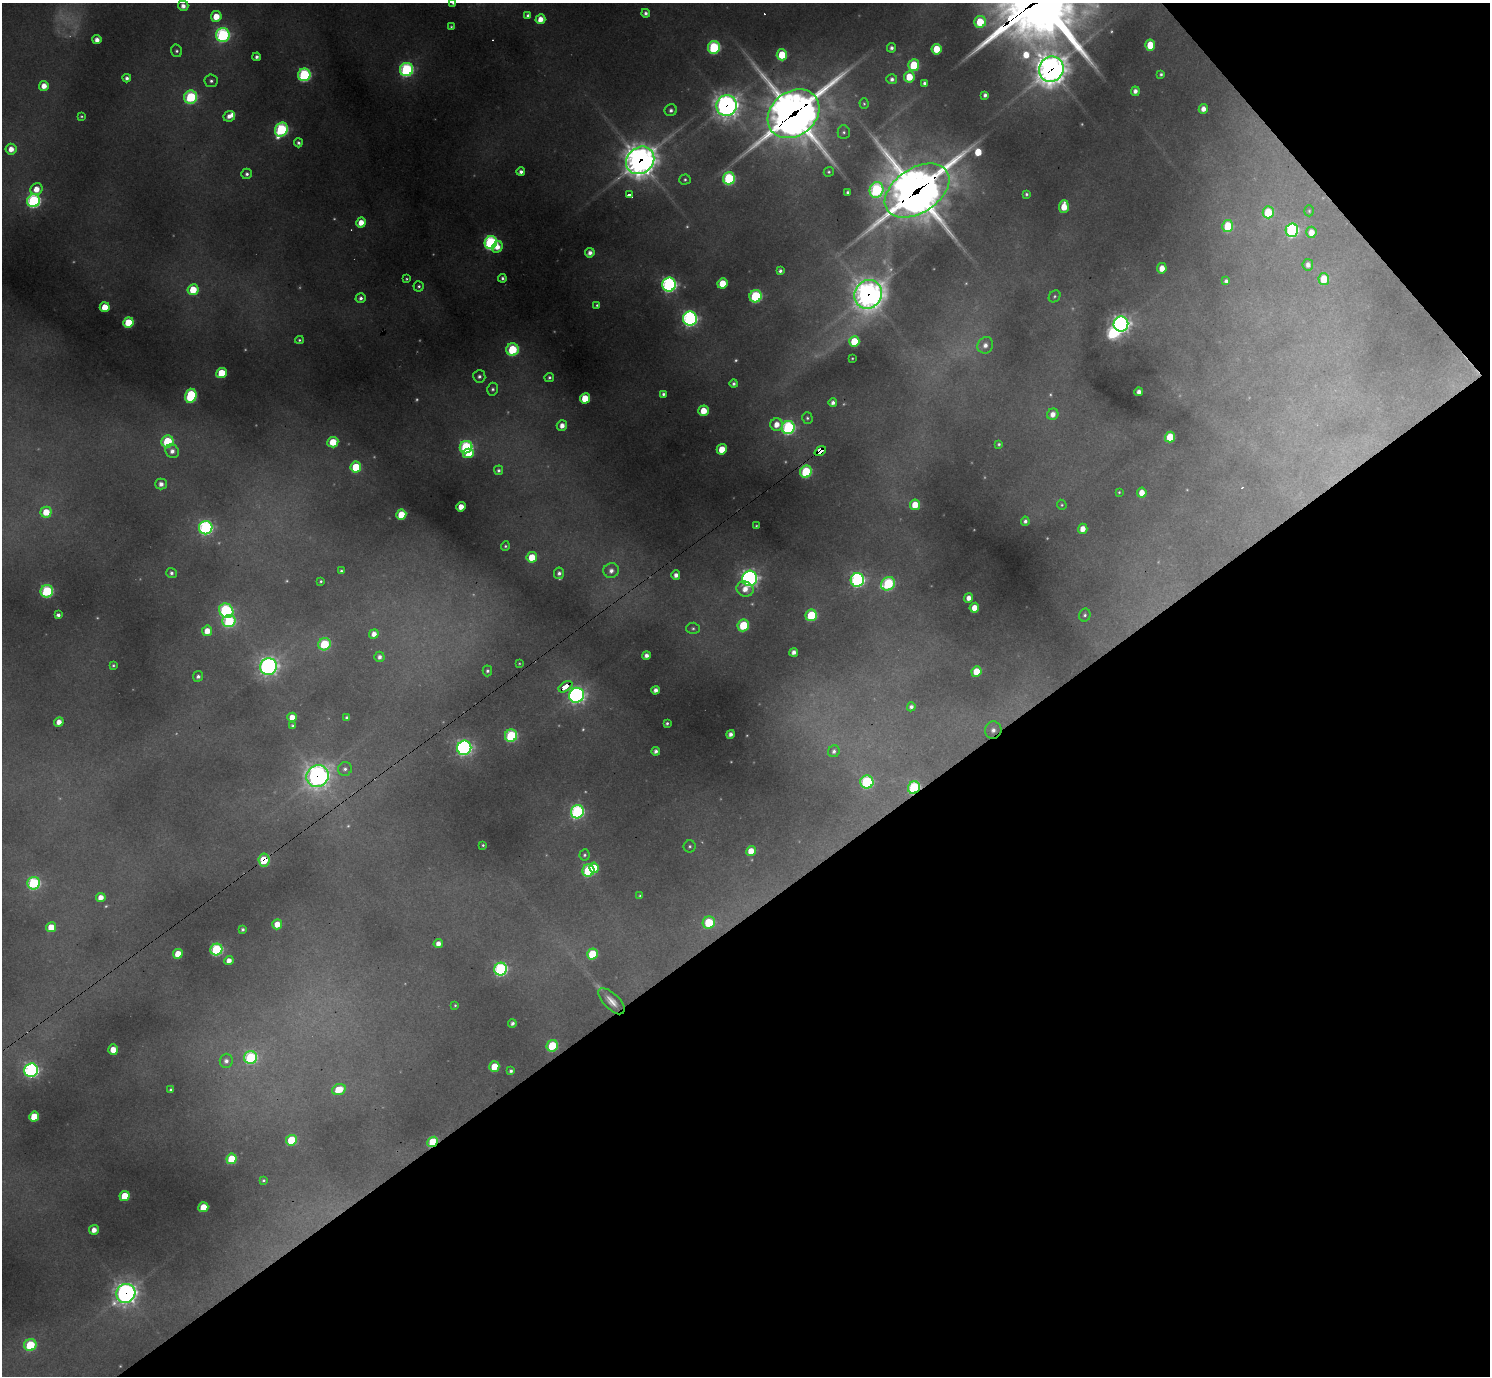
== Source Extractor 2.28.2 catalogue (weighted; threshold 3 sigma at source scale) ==
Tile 12 of 4 x 4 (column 4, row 3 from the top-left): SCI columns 4463-5950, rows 1670-3043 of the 5951 x 5947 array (HDU 1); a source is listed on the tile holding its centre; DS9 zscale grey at full resolution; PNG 1492 x 1378 px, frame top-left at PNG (2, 3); each listed source drawn as its Kron ellipse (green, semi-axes under 4 px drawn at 4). Shown black and unused: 37% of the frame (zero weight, under 2 of 3 exposures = <1% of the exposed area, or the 3 px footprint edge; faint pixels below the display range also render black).
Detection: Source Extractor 2.28.2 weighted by HDU 2 'WHT'; one run over the whole footprint, this tile lists its part. Background 0.385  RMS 0.013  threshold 0.0569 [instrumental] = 3 sigma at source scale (4.5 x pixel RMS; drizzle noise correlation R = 1.50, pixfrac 1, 0.05/0.05 arcsec/px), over >= 5 px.
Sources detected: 273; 40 too faint to see at this stretch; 1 inside a brighter object's white glare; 4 cosmic-ray / hot-pixel residue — neither listed nor drawn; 2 inside a brighter listed object's ellipse — not listed separately; the other 226 listed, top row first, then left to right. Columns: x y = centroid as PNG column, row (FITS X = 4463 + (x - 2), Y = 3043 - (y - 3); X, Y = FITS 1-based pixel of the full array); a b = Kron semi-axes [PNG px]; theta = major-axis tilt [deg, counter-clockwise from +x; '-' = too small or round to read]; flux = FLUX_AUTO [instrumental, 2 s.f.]
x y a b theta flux
453 3 3 3 - 2.4
183 6 5 5 - 11
646 13 4 4 - 5.4
216 16 5 5 - 34
528 16 4 4 - 5.1
540 19 5 5 - 19
980 22 6 6 - 63
451 27 3 3 - 2
223 35 7 6 - 360
97 40 4 4 - 12
1150 45 5 5 - 43
714 47 6 6 - 210
891 48 5 4 - 5.9
937 49 5 5 - 47
176 51 6 5 - 4.1
782 55 5 5 - 62
257 57 4 4 - 6
914 65 6 5 - 97
1051 69 13 12 - 2500
407 70 7 6 - 320
1161 74 4 4 - 3.4
304 75 6 6 - 290
909 77 5 5 - 40
127 78 4 4 - 5.9
892 79 5 5 - 5.9
211 81 6 6 - 5
924 83 4 4 - 4.6
44 86 5 5 - 19
1135 91 5 4 - 8.3
985 95 4 4 - 5.1
191 97 7 6 - 180
864 104 5 4 - 2.3
727 106 10 10 - 1400
1203 109 5 4 - 12
671 110 6 5 - 5.5
793 114 28 22 39 6600
81 116 4 4 - 2
229 116 6 5 - 11
281 129 7 6 - 290
844 132 7 6 - 4
298 143 4 4 - 4.6
11 149 5 5 - 18
640 160 15 13 40 2600
521 172 4 4 - 7.2
829 172 5 5 - 2.9
247 174 5 5 - 4.9
729 178 6 6 - 190
685 179 5 5 - 3.2
36 189 6 5 - 23
876 190 8 7 - 250
917 191 36 22 33 7400
848 192 4 3 - 3.7
1026 194 4 3 - 3.1
630 195 4 3 - 69
34 201 6 6 - 340
1064 207 6 5 - 31
1309 211 5 4 - 2.2
1268 212 6 5 - 72
361 223 5 5 - 23
1228 226 6 5 - 71
1292 230 7 6 - 290
1311 232 5 5 - 20
491 243 6 6 - 390
497 247 6 5 - 17
590 253 5 4 - 9.7
1308 265 6 5 - 8.7
1162 268 5 4 - 21
780 271 4 4 - 5.1
502 278 4 3 - 3.8
407 279 3 3 - 2.2
1324 279 6 5 - 47
1226 281 4 4 - 4.5
722 283 5 5 - 45
669 285 7 7 - 460
419 286 5 5 - 3.2
193 290 5 5 - 51
868 294 15 13 61 1800
755 296 6 6 - 180
1055 296 6 5 - 3
361 298 5 5 - 5.7
597 305 3 3 - 2.3
105 307 5 5 - 34
690 319 7 7 - 510
128 322 5 5 - 81
1121 324 7 7 - 810
299 340 4 4 - 2.6
854 341 5 5 - 55
985 345 8 7 - 11
512 350 6 6 - 140
852 358 3 2 - 1.5
221 373 5 5 - 64
479 376 6 6 - 5.7
549 377 5 4 - 3.8
734 384 4 4 - 4.5
493 389 6 5 - 4.5
1139 392 4 4 - 9.7
663 394 4 4 - 4.3
191 396 7 5 73 190
585 398 5 5 - 51
833 403 4 4 - 7.1
703 411 5 5 - 35
1053 414 6 5 - 14
807 418 6 5 - 3.1
777 424 6 6 - 18
562 425 5 5 - 14
788 428 6 6 - 310
1170 437 5 5 - 52
167 441 6 6 - 130
333 442 5 5 - 46
999 444 4 4 - 2.7
466 447 6 6 - 260
722 449 5 5 - 37
172 451 7 6 - 9.8
820 451 6 4 38 70
468 453 5 4 - 42
356 467 5 5 - 75
499 470 5 4 - 4.3
806 472 6 5 - 150
161 484 5 5 - 10
1119 492 3 3 - 1.6
1142 493 5 4 - 21
915 505 5 5 - 37
1062 505 5 4 - 2.1
461 507 5 4 - 22
46 512 5 5 - 39
401 514 5 5 - 49
1025 521 4 4 - 5.3
756 526 3 2 - 1.4
206 528 7 6 - 420
1083 529 5 4 - 18
505 546 5 4 - 2.6
532 557 5 5 - 44
341 571 4 3 - 2.9
611 571 8 7 - 10
171 573 5 5 - 4.8
559 573 6 5 - 6
676 575 4 4 - 9.7
750 578 8 7 - 680
857 580 7 6 - 430
321 581 3 3 - 2.3
888 584 7 6 - 200
745 589 8 7 - 18
47 591 6 6 - 190
969 598 5 4 - 12
974 608 5 4 - 23
226 611 7 6 - 290
58 615 4 3 - 6.1
811 615 6 5 - 110
1085 615 6 5 - 3.9
229 621 7 6 - 170
743 625 6 5 - 93
693 628 6 6 - 3.6
207 631 5 5 - 24
374 634 5 4 - 13
324 644 6 6 - 120
794 652 4 4 - 9.2
646 655 4 4 - 8
379 657 5 5 - 7
519 663 3 3 - 1.7
113 665 3 3 - 2.5
268 666 8 8 - 710
487 671 5 4 - 3.8
976 671 5 5 - 42
198 676 5 5 - 5.7
565 687 8 4 31 39
655 690 4 4 - 8.5
576 695 7 7 - 630
911 707 4 4 - 5.7
292 717 5 4 - 18
347 718 4 4 - 5.8
59 722 5 4 - 16
667 723 4 3 - 2.8
293 726 4 4 - 4.5
993 730 9 8 - 11
730 734 4 4 - 8.3
511 736 6 6 - 180
464 748 7 7 - 530
656 751 4 4 - 6.1
834 751 6 5 - 5.6
345 769 7 6 - 5.6
318 776 11 10 - 1100
867 782 6 6 - 210
914 788 6 5 - 210
577 812 7 6 - 360
483 845 3 3 - 2
690 846 6 6 - 3.3
751 851 5 4 - 26
584 855 5 5 - 3.5
264 860 6 5 - 60
594 868 5 4 - 36
588 870 6 6 - 150
34 883 6 6 - 220
640 896 4 3 - 1.9
101 897 5 4 - 16
709 923 6 6 - 85
277 924 5 5 - 22
51 927 5 5 - 34
243 929 4 3 - 3.9
438 944 4 4 - 12
216 949 6 5 - 240
178 954 5 5 - 35
592 954 5 5 - 78
229 961 4 4 - 13
501 969 6 6 - 350
611 1001 17 7 -45 17
455 1005 4 3 - 1.8
512 1023 4 4 - 5.3
552 1046 6 5 - 90
113 1050 5 5 - 23
251 1057 6 6 - 220
226 1061 7 6 - 7.8
494 1067 5 5 - 43
31 1070 7 6 - 420
511 1071 4 4 - 3.9
339 1089 7 5 22 43
171 1090 4 3 - 3.7
34 1117 5 5 - 56
291 1140 5 5 - 77
433 1142 6 4 41 93
231 1159 5 5 - 77
263 1180 3 3 - 2.3
125 1196 5 5 - 52
203 1207 5 5 - 50
94 1230 5 4 - 15
126 1293 10 9 - 1100
30 1345 6 6 - 120
Overlapping masked pixels (flux is a lower limit): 15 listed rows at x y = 1051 69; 727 106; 793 114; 640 160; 917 191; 868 294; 820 451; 806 472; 565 687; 993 730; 318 776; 914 788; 264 860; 433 1142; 126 1293
Isophote crosses this tile's border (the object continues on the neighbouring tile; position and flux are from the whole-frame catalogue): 1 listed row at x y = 453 3